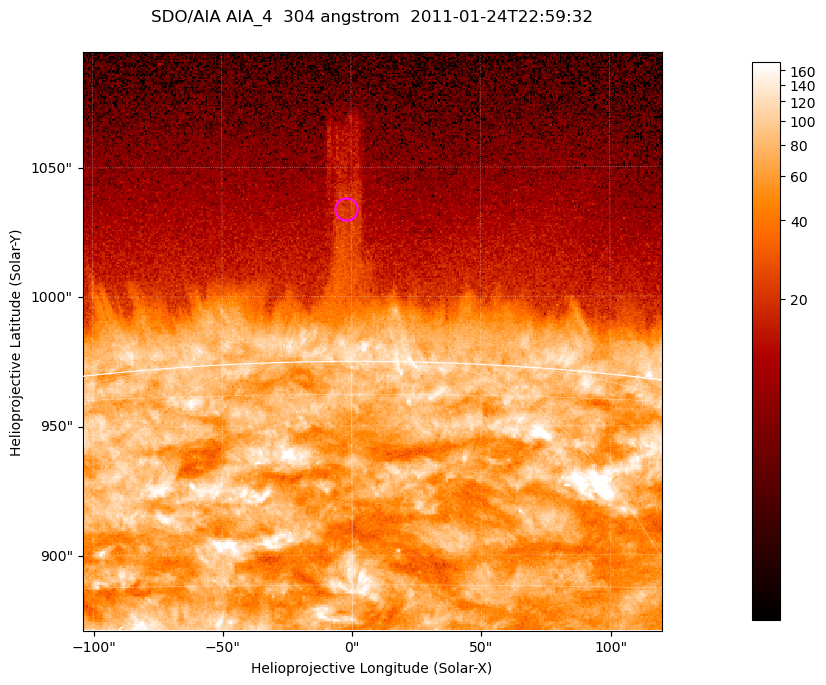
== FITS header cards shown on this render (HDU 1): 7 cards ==
TELESCOP= 'SDO/AIA '           / For AIA: SDO/AIA
INSTRUME= 'AIA_4   '           / For AIA: AIA_ATA1, AIA_ATA2, AIA_ATA3 or AIA_AT
WAVELNTH=                  304 / [angstrom] Wavelength
WAVEUNIT= 'angstrom'           / Wavelength unit: angstrom
DATE-OBS= '2011-01-24T22:59:32.125' / [ISO] Date when observation started; ISO 8
CTYPE1  = 'HPLN-TAN'           / CTYPE1; Typically HPLN
CTYPE2  = 'HPLT-TAN'           / CTYPE2; Typically HPLT

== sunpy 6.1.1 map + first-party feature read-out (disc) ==
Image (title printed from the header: SDO/AIA AIA_4  304 angstrom  2011-01-24T22:59:32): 373 x 373 px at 0.6 arcsec/px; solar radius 975 arcsec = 1625 px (partial field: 0.8% of the solar disc is inside the frame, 46% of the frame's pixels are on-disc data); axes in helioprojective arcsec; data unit not stated in the header (colour bar unlabelled)
Orientation: roll -0.132 deg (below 1 deg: not rotated)
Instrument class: DISC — disc imager (sunpy class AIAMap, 304 A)
Bright regions (active regions / flare kernels): reference = the on-disc median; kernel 3 px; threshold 5 sigma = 128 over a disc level ~71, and >= 1.15x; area >= 139 px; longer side >= 4 px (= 2.4 arcsec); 0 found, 0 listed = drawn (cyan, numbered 1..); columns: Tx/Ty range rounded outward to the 2 arcsec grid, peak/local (2 s.f.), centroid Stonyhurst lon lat
Off-limb structures (1.02-1.3 R_sun): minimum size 69 px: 5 found; the strongest spans PA ~0 deg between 1.03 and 1.1 R_sun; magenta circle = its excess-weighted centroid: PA ~0 deg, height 1.06 R_sun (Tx ~-2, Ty ~1034 arcsec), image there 2.2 x the reference